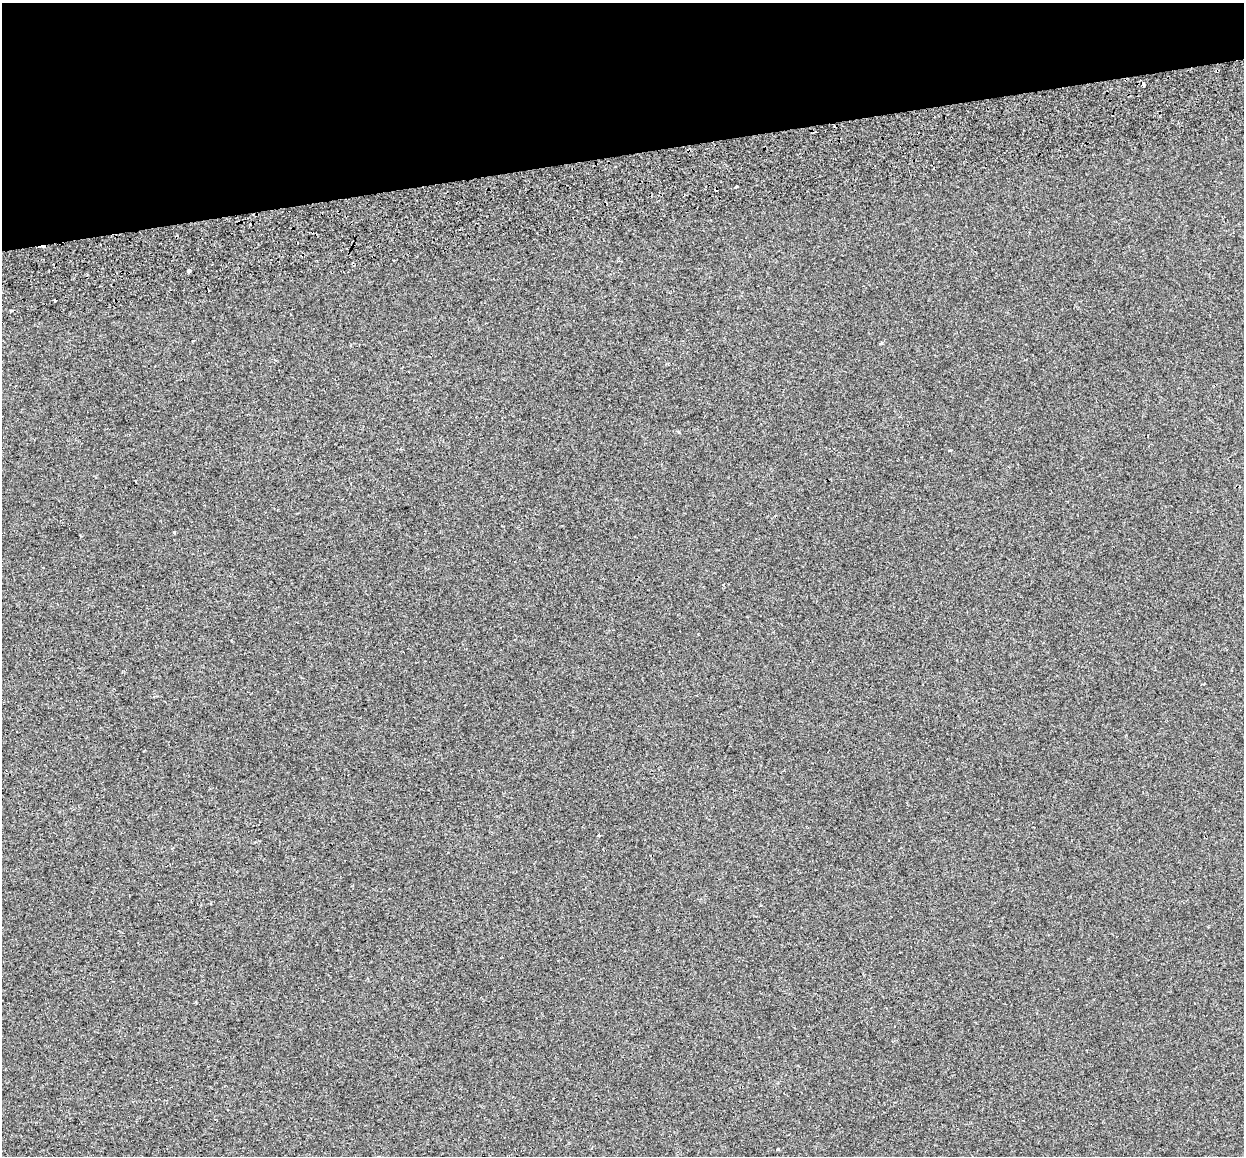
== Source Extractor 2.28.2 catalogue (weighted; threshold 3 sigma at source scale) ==
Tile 3 of 4 x 4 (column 3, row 1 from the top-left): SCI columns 2570-3811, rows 3633-4786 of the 5138 x 4912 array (HDU 1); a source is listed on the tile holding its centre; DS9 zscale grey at full resolution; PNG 1246 x 1158 px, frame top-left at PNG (2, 3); no overlay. Shown black and unused: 13% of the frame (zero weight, under 2 of 3 exposures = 7% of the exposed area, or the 3 px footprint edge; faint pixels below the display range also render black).
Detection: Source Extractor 2.28.2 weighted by HDU 2 'WHT'; one run over the whole footprint, this tile lists its part. Background -5.73e-04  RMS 0.0045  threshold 0.0204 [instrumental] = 3 sigma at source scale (4.5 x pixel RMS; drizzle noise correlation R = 1.50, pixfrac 1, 0.0396/0.0396 arcsec/px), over >= 5 px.
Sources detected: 14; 5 cosmic-ray / hot-pixel residue — not listed; the other 9 listed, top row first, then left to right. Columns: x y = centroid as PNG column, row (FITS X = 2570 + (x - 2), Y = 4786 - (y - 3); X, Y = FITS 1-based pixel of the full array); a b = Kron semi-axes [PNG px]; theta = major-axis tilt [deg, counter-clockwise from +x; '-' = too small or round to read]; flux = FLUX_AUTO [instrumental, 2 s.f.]
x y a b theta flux
816 132 3 3 - 2.8
736 187 3 3 - 1.2
189 271 4 3 - 4.3
12 310 3 3 - 0.48
881 343 3 3 - 2.9
950 450 5 3 - 0.59
175 532 3 3 - 1.2
599 835 3 2 - 0.58
778 1149 3 3 - 2.1
Overlapping masked pixels (flux is a lower limit): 1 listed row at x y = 816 132